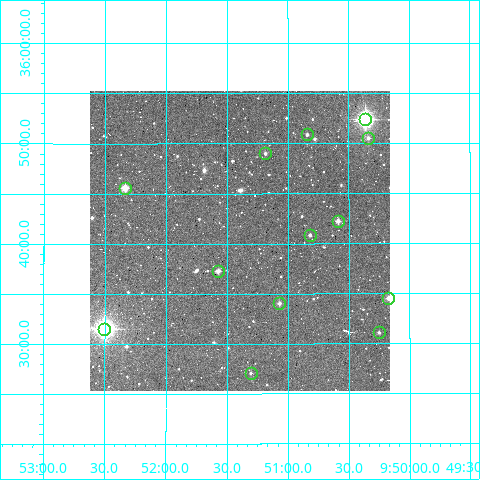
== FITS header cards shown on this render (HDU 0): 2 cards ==
NAXIS1  =                  300
NAXIS2  =                  300

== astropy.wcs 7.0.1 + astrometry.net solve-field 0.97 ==
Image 300 x 300 px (HDU 0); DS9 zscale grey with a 90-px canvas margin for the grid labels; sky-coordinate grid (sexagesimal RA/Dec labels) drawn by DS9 from the SOLVED WCS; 13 Tycho-2 reference stars matched to detected sources circled (green)
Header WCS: RA---TAN/DEC--TAN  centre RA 09:51:24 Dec +35:40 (147.85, +35.67 deg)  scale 6 arcsec/px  FOV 30.0' x 30.0'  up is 0 deg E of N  parity normal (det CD < 0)
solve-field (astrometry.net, Tycho-2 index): VERIFIED the header's WCS against the Tycho-2 star catalogue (verified at 2 index scales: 9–13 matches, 0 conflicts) and refined it, rather than solving blind
Solved WCS: RA---TAN-SIP/DEC--TAN-SIP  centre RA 09:51:24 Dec +35:40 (147.85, +35.67 deg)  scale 6 arcsec/px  FOV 30.0' x 30.0'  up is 0 deg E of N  parity normal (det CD < 0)
The solver's refit moves the header's centre by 0.55 arcsec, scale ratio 1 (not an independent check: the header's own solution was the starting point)
Tycho-2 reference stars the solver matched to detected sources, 13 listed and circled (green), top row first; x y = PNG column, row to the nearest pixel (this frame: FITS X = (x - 90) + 1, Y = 300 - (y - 94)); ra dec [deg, ICRS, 3 dp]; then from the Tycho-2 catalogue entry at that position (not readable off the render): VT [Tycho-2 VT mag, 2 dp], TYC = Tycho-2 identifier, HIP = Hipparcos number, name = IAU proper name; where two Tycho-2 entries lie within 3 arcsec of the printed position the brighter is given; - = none
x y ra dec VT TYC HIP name
365 122 147.590 +35.874 7.24 2508-879-1 48264 -
307 137 147.710 +35.848 12.22 2508-614-1 - -
368 141 147.584 +35.842 12.13 2508-977-1 - -
265 156 147.796 +35.817 12.22 2508-1024-1 - -
125 191 148.084 +35.760 10.07 2508-1105-1 - -
338 224 147.647 +35.704 10.85 2508-993-1 - -
310 238 147.705 +35.681 12.06 2508-944-1 - -
218 274 147.893 +35.621 10.94 2508-781-1 - -
388 301 147.543 +35.575 10.94 2508-684-1 - -
279 306 147.768 +35.567 11.43 2508-648-1 - -
104 332 148.126 +35.525 7.13 2508-574-1 48436 -
379 335 147.563 +35.518 12.50 2508-559-1 - -
251 376 147.826 +35.451 12.50 2508-1439-1 - -